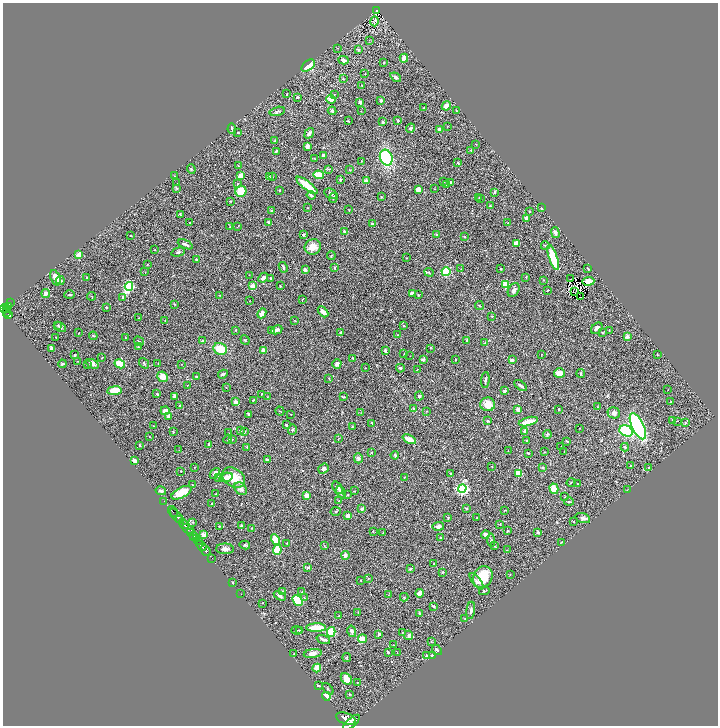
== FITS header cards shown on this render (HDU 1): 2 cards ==
NAXIS1  =                 1431
NAXIS2  =                 1447

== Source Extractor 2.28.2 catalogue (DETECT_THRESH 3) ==
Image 1431 x 1447 px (HDU 1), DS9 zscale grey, zoomed out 1/2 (1 PNG px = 2 x 2 image px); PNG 720 x 728 px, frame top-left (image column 2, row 1446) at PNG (3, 3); each listed source drawn as its Kron ellipse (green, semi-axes under 4 px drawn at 4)
Background 0.694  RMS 0.026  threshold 0.0787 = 3 sigma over >= 5 px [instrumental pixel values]
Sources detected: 459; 41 cannot appear on this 1/2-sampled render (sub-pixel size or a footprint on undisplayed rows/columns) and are neither listed nor drawn; the other 418 listed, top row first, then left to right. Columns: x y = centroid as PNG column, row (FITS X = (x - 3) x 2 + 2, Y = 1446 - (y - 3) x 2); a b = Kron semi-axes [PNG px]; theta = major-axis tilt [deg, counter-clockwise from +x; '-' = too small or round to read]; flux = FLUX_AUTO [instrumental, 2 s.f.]
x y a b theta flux
377 11 3 2 - 100
375 21 5 1 - 6.8
369 40 2 2 - 1.8
338 48 2 2 - 2.3
358 49 3 3 - 13
404 58 4 3 - 37
343 60 5 4 - 18
384 63 2 2 - 3.9
308 66 8 5 36 81
365 74 2 2 - 2.1
396 77 6 4 -34 9.7
343 78 3 2 - 3
362 85 2 2 - 4
287 94 3 1 - 1.8
335 94 3 2 - 2.9
297 97 3 2 - 7
331 99 4 3 - 44
381 100 3 3 - 8.7
360 102 3 3 - 13
446 106 5 4 - 25
424 108 3 2 - 3.5
456 110 3 2 - 3.7
277 111 8 4 14 13
332 111 4 3 - 11
361 111 2 1 - 1.3
398 120 2 2 - 7.9
348 121 3 2 - 2.6
383 122 2 2 - 11
447 126 2 1 - 1.4
410 128 5 4 - 9.1
232 129 5 3 - 9.3
440 130 3 3 - 27
238 132 3 3 - 4.5
309 133 6 3 53 14
275 141 3 2 - 5.6
476 144 2 1 - 1.8
307 146 3 3 - 32
471 150 2 2 - 13
276 151 3 2 - 6.4
323 155 3 3 - 18
315 158 4 3 - 3.5
386 158 8 6 -70 380
361 161 2 2 - 2.1
458 163 3 2 - 4.2
238 166 2 1 - 1.5
191 169 5 4 - 5.9
328 169 3 2 - 3.9
350 170 3 3 - 3.6
318 175 5 3 - 120
175 176 3 2 - 1.6
241 176 3 3 - 36
269 177 3 3 - 4
272 177 2 2 - 5.7
340 180 3 2 - 6.1
366 180 2 2 - 58
444 182 2 2 - 1.7
177 183 3 2 - 1.5
451 183 3 3 - 8.9
238 184 4 3 - 6.8
447 184 2 2 - 2.7
307 185 13 3 -37 130
176 188 4 3 - 5.4
418 189 4 3 - 35
434 189 2 1 - 1.5
279 190 2 1 - 2.9
241 191 5 5 - 92
495 192 3 2 - 6.2
331 194 7 4 -24 11
311 195 4 2 - 10
381 197 3 2 - 4.4
333 198 5 3 - 8.4
479 198 3 3 - 4.9
481 198 3 2 - 2.4
230 201 3 2 - 2.6
490 206 4 3 - 5.2
307 208 3 2 - 2.2
542 208 2 2 - 2.1
349 210 2 2 - 2
272 211 3 3 - 7.4
530 211 2 2 - 3.4
180 214 3 3 - 3.9
526 218 3 3 - 29
268 222 2 2 - 15
190 223 2 2 - 2.8
508 223 3 2 - 3.7
372 224 3 2 - 9.6
238 226 3 2 - 2.9
230 227 2 2 - 1.9
344 231 2 2 - 13
555 233 5 3 - 17
131 235 2 2 - 2.8
303 235 3 3 - 9.4
437 235 3 2 - 10
464 237 3 2 - 4.3
516 243 4 3 - 36
185 244 8 3 -25 11
545 246 4 3 - 5.4
313 247 8 7 - 50
155 250 2 2 - 2.2
178 252 7 3 15 12
79 255 2 2 - 150
331 256 4 2 - 3.1
406 258 2 1 - 2.1
553 258 13 4 -72 170
196 259 2 2 - 8.9
147 264 3 2 - 2.8
283 267 5 2 - 6.8
334 268 3 2 - 5.3
461 269 2 1 - 2.9
500 269 3 2 - 3.9
588 269 3 2 - 4.1
305 270 3 2 - 25
145 272 3 2 - 1.5
429 272 4 3 - 5.3
446 272 4 4 - 170
249 275 2 2 - 1.5
526 277 2 2 - 4.8
55 278 8 5 -67 58
87 278 2 2 - 12
263 278 5 4 - 14
271 278 4 2 - 4.4
570 279 3 1 - 3.6
60 280 4 3 - 6.9
543 280 2 2 - 2.5
588 281 6 4 3 41
506 284 4 3 - 140
129 286 4 3 - 510
252 286 4 3 - 33
280 286 2 1 - 3.3
514 290 7 5 58 21
547 290 2 2 - 3.4
574 291 2 2 - 1.3
412 293 4 3 - 30
46 294 4 3 - 29
70 295 5 3 - 5.9
220 295 3 2 - 2.2
418 295 3 2 - 3
91 296 4 2 - 3.2
123 297 3 3 - 9.9
580 297 3 1 - 0.44
302 299 3 2 - 2.2
249 301 2 1 - 1.5
10 303 2 1 - 32
174 304 4 2 - 3
479 305 4 2 - 3.5
8 307 4 3 - 340
106 307 3 2 - 4.6
7 308 2 2 - 200
4 309 4 2 - 390
7 312 3 2 - 180
323 312 6 3 -48 30
262 313 5 3 - 35
9 315 4 2 - 220
492 316 3 2 - 3.9
139 318 2 1 - 2
294 320 3 2 - 2.2
165 321 3 2 - 1.9
404 325 3 2 - 3
58 326 4 3 - 4.6
60 327 6 3 -36 8.1
597 328 6 4 46 14
236 330 3 2 - 1.8
277 330 6 4 27 14
609 330 2 2 - 1.8
271 331 3 2 - 5.2
341 332 4 3 - 5.9
79 333 2 1 - 1.5
603 333 3 3 - 3.1
398 335 3 2 - 2.9
93 336 4 3 - 5.1
56 337 2 1 - 1.8
627 337 4 4 - 14
125 338 2 2 - 1.9
245 340 5 3 - 4.4
139 341 5 2 - 3.3
203 341 4 3 - 13
467 341 4 3 - 5.8
485 343 3 3 - 3.2
138 347 4 2 - 3.2
51 348 4 2 - 10
430 348 3 2 - 1.7
220 349 7 5 -27 120
263 350 3 2 - 36
385 351 3 2 - 7.1
404 354 3 2 - 2.2
541 354 2 1 - 1.7
75 355 3 2 - 4.7
657 355 4 3 - 3.3
410 356 2 1 - 1.3
102 358 2 2 - 2.3
353 358 3 2 - 3.1
455 359 2 2 - 4.1
423 360 2 2 - 30
512 360 3 3 - 20
78 361 3 1 - 2.3
144 363 6 3 -51 6.1
158 363 2 2 - 2.2
62 364 4 3 - 7.3
92 364 6 4 -31 14
120 364 5 4 - 120
181 364 2 1 - 1.1
337 364 5 4 - 23
88 365 3 2 - 2.6
365 368 2 1 - 2
400 368 4 4 - 8.5
417 369 3 3 - 3.4
559 373 5 4 - 47
581 373 4 2 - 5.6
223 374 5 2 - 8.7
162 377 6 5 - 41
197 377 2 2 - 5
329 378 3 2 - 2.4
485 380 8 2 85 7.9
188 385 2 1 - 1.6
521 385 7 3 -38 13
226 388 2 1 - 1.5
668 389 2 1 - 1.3
114 391 7 4 6 75
505 391 3 2 - 11
157 394 3 2 - 3.2
262 394 3 2 - 2.4
175 396 4 3 - 13
419 396 4 4 - 7.9
267 397 2 1 - 2.1
343 397 3 2 - 4
253 400 3 2 - 3
235 402 4 3 - 24
671 402 4 3 - 4.1
488 404 7 7 - 58
180 406 3 2 - 4.4
597 407 3 2 - 2.5
413 408 3 3 - 4.6
518 409 3 3 - 26
559 409 2 2 - 4.2
165 411 4 4 - 19
280 411 4 1 - 2.3
427 411 3 2 - 2.6
361 413 2 1 - 1.2
614 413 6 5 - 21
249 414 3 3 - 7.9
290 414 2 2 - 1.5
169 416 3 3 - 23
673 420 3 2 - 5.4
488 421 4 3 - 4.1
678 421 2 1 - 24
528 422 10 3 14 73
372 423 3 2 - 5.7
685 423 4 3 - 4.7
286 425 4 2 - 5.4
154 426 2 1 - 1.8
352 426 2 2 - 3.1
638 426 14 6 -65 800
579 428 2 2 - 1.5
241 430 2 2 - 4.4
292 430 5 3 - 4.5
525 431 4 3 - 16
626 431 7 5 -25 250
173 432 3 2 - 4.3
244 432 4 3 - 7.8
228 433 2 1 - 1.3
547 434 4 3 - 6.3
149 436 3 2 - 3.6
339 438 3 2 - 2.2
228 439 4 3 - 5.3
232 439 2 2 - 1.9
409 439 7 3 -25 46
526 440 2 2 - 4.7
566 441 3 1 - 4
140 445 3 2 - 4
209 445 4 2 - 14
561 446 2 1 - 2.1
247 447 3 2 - 3
625 447 4 3 - 7.8
179 450 2 2 - 1.4
508 451 2 1 - 1.1
371 452 2 2 - 7.3
545 452 2 2 - 2.2
564 452 2 1 - 1.2
528 453 3 2 - 3.3
395 455 4 3 - 7
358 458 5 4 - 14
267 460 2 2 - 5.9
134 461 3 3 - 39
492 466 2 2 - 3.1
630 466 2 2 - 5
194 467 2 2 - 1.9
543 468 3 2 - 6.6
649 468 2 2 - 5.6
324 469 6 4 39 14
181 471 2 2 - 2.4
215 473 6 3 49 14
450 473 3 3 - 4.7
518 473 3 2 - 180
218 477 3 3 - 4.2
226 477 7 4 17 34
233 478 12 9 -33 120
404 478 3 2 - 3.1
571 482 4 2 - 3
577 484 2 1 - 1.9
193 485 4 3 - 3.9
338 488 7 4 -53 12
462 488 4 4 - 1000
240 489 7 5 -42 16
554 489 5 4 - 77
627 490 3 2 - 2.1
161 491 5 3 - 8.7
354 491 2 2 - 1.9
341 492 6 4 -63 17
181 493 11 5 27 79
215 494 4 2 - 2.2
348 495 3 2 - 3.4
307 496 4 3 - 39
565 497 2 2 - 3.7
164 501 2 1 - 27
339 501 4 2 - 3.6
569 502 5 2 - 5.4
212 503 2 2 - 4.9
362 509 3 3 - 15
466 509 4 3 - 6.1
505 510 3 2 - 2.3
336 511 5 3 - 3.9
173 512 6 2 -55 230
348 515 3 3 - 25
177 516 9 3 -48 1200
448 517 3 2 - 5
477 518 2 2 - 1.6
583 518 8 4 -17 16
179 519 2 2 - 490
573 521 2 2 - 2.6
193 522 3 3 - 5
184 524 6 2 -51 2600
500 524 3 2 - 3.2
219 526 4 3 - 5.2
241 526 3 3 - 6.2
438 526 6 3 9 19
252 528 4 2 - 2.3
188 529 7 3 -26 940
373 531 3 2 - 2.4
507 531 3 2 - 3.5
190 532 3 2 - 530
538 532 3 2 - 9.6
383 533 3 2 - 3.6
204 535 4 3 - 30
486 535 4 4 - 15
194 536 4 3 - 680
196 538 4 2 - 410
440 538 3 2 - 4.9
276 540 5 4 - 110
491 540 6 2 -83 5.9
199 541 4 2 - 340
561 542 4 2 - 2.6
287 543 2 2 - 2.9
245 545 5 3 - 7
201 546 6 2 -47 1300
324 546 3 2 - 2
494 546 4 2 - 4.5
225 549 9 5 -1 19
206 550 6 3 -49 2000
277 550 5 4 - 190
507 550 2 1 - 1.3
345 555 4 3 - 16
212 558 2 1 - 26
434 564 2 2 - 4
308 568 4 3 - 6.7
410 568 4 3 - 6.1
443 572 3 2 - 4.3
510 574 2 2 - 2.1
483 577 11 9 60 150
368 578 4 3 - 6
361 580 2 2 - 2.9
477 581 10 4 -52 15
232 583 2 2 - 3.5
283 591 3 2 - 3.5
484 591 5 3 - 4.6
302 592 2 2 - 3.3
419 593 4 3 - 44
241 594 2 1 - 41
389 595 4 2 - 2.5
280 596 6 3 -30 14
404 597 4 3 - 4.6
304 598 3 2 - 3.5
298 600 6 3 -49 220
262 603 2 2 - 2.9
434 606 3 3 - 8.1
471 610 9 4 82 14
358 612 3 2 - 1.8
419 614 3 2 - 6.1
339 616 4 2 - 4.5
465 619 3 2 - 2.8
316 628 10 3 2 140
297 630 5 2 - 3.6
299 630 3 2 - 3.1
352 631 6 4 -75 13
331 632 5 4 - 140
402 632 3 2 - 3
379 634 3 2 - 11
409 635 4 4 - 10
323 639 7 2 -19 13
362 639 4 4 - 45
431 641 2 2 - 2.5
394 645 3 2 - 2.2
437 650 6 2 -48 5.6
388 652 3 2 - 4.1
397 652 3 1 - 1.8
294 654 3 2 - 1.8
313 654 9 4 8 24
432 655 3 2 - 2.6
426 656 3 2 - 9.2
347 657 4 2 - 2.8
317 668 4 4 - 49
346 679 7 5 -49 70
357 682 2 2 - 3.7
318 686 4 2 - 4.8
328 689 7 2 -49 4
350 694 3 3 - 3.6
326 696 4 3 - 110
346 719 10 5 -21 6300
352 722 10 4 42 5300
At the frame edge (FLAGS 8, measured only in part): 1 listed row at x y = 352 722
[41 sub-pixel or undisplayed-footprint detections neither listed nor drawn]